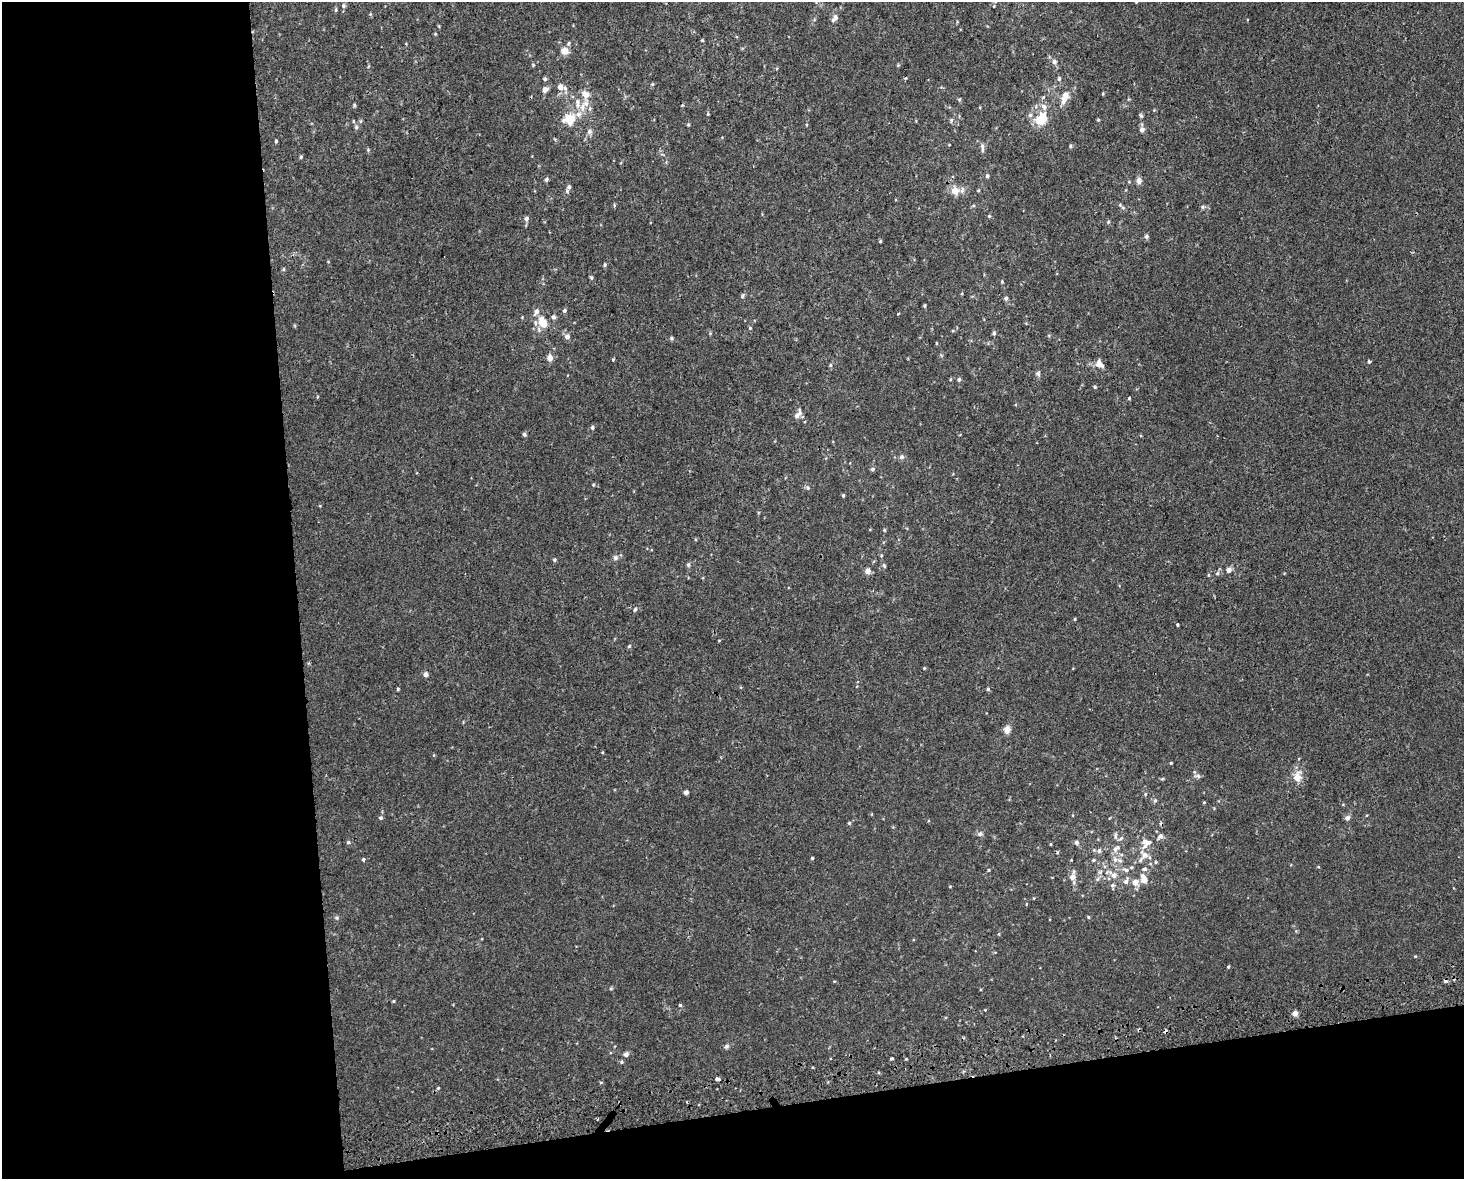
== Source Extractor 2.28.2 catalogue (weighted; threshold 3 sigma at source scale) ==
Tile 10 of 3 x 4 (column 1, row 4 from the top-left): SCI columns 22-1483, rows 42-1218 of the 4470 x 4790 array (HDU 1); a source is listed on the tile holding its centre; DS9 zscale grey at full resolution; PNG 1466 x 1181 px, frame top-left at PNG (2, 2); no overlay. Shown black and unused: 26% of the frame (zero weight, under 2 of 3 exposures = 2% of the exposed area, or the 3 px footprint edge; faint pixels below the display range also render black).
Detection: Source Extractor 2.28.2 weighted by HDU 2 'WHT'; one run over the whole footprint, this tile lists its part. Background 3.92e-04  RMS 0.0028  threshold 0.0127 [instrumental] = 3 sigma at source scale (4.5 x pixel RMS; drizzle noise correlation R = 1.50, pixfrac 1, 0.0396/0.0396 arcsec/px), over >= 5 px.
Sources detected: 179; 6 cosmic-ray / hot-pixel residue — not listed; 13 inside a brighter listed object's ellipse — not listed separately; the other 160 listed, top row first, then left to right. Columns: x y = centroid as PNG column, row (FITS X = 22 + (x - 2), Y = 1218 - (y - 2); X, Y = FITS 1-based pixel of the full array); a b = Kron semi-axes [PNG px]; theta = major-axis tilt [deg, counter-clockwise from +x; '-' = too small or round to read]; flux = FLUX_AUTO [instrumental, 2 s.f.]
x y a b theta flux
343 6 6 6 - 0.62
336 10 6 3 82 0.39
835 18 12 6 53 1.3
435 34 4 3 - 0.25
702 40 3 3 - 0.31
568 43 6 5 - 0.52
565 51 9 8 - 2.1
1054 62 7 6 - 0.83
533 65 5 4 - 0.27
898 65 4 4 - 0.3
545 79 5 4 - 0.55
1059 79 6 5 - 0.54
560 87 7 6 - 1.6
545 89 8 6 48 1.2
585 94 12 9 -56 2.4
1103 94 5 3 - 0.27
1043 97 5 4 - 0.36
959 100 5 4 - 0.39
1064 100 14 7 75 2
354 105 4 4 - 0.39
682 105 4 2 - 0.26
582 107 13 8 78 2.6
708 114 4 4 - 0.28
1030 115 6 6 - 0.65
1141 116 7 4 -62 0.51
570 119 12 10 22 6.4
1043 119 14 8 -81 4.7
951 120 6 5 - 0.6
1098 120 4 4 - 0.28
353 121 5 3 - 0.3
360 121 6 4 88 0.38
688 125 5 4 - 0.31
356 127 6 5 - 0.57
1142 130 5 5 - 1.2
589 132 8 7 - 0.91
276 141 4 3 - 0.41
949 145 3 2 - 0.16
1070 146 5 4 - 0.36
982 147 12 4 -84 0.94
368 150 5 5 - 0.34
301 157 4 4 - 0.38
987 176 5 4 - 0.56
546 179 5 4 - 0.65
1139 181 6 5 - 1.6
1129 182 5 3 - 0.23
569 187 7 6 - 0.91
955 191 11 10 - 2.8
614 205 5 4 - 0.38
1120 205 6 5 - 0.55
1203 207 6 5 - 0.49
989 216 4 4 - 0.38
526 218 6 5 - 0.98
1108 222 5 5 - 0.39
1146 236 6 5 - 0.67
880 241 4 4 - 0.33
605 265 5 4 - 0.42
284 269 5 3 - 0.34
591 278 5 5 - 0.43
1002 282 5 3 - 0.32
742 296 6 5 - 0.52
1006 298 6 5 - 0.53
924 306 3 3 - 0.39
564 310 6 4 46 0.56
898 314 3 3 - 1.5
522 317 3 3 - 0.21
553 317 6 6 - 0.71
543 323 14 10 -54 4.1
750 328 5 4 - 0.35
994 333 5 4 - 0.63
567 337 6 5 - 1.4
671 338 5 5 - 0.52
936 343 5 3 - 0.19
550 358 8 6 88 1.7
613 359 4 3 - 0.29
1369 361 4 3 - 1.1
1099 364 10 7 -47 2.1
830 365 5 4 - 0.35
1038 373 5 4 - 1
959 379 5 4 - 0.51
1095 387 5 4 - 0.35
1129 398 4 4 - 0.33
800 413 11 6 89 1
592 427 5 4 - 0.71
524 434 5 4 - 0.65
901 457 6 6 - 0.74
872 469 5 5 - 0.53
593 485 4 4 - 0.34
808 488 7 5 -2 0.56
843 495 4 3 - 0.38
884 530 4 4 - 0.29
615 558 7 6 - 0.83
554 560 5 5 - 0.46
688 565 6 4 -89 0.52
884 565 7 4 -63 0.45
1229 570 6 6 - 1.3
868 571 5 5 - 2.1
1217 573 6 5 - 0.55
635 609 6 4 69 0.5
1075 619 4 3 - 0.28
1177 625 3 3 - 0.45
719 640 4 3 - 0.21
629 646 5 4 - 0.41
924 668 4 4 - 0.24
426 674 5 5 - 1.3
398 689 5 3 - 0.32
988 689 5 4 - 0.42
1007 729 9 7 85 1.8
1171 763 4 3 - 0.27
1197 776 9 6 -6 0.89
1297 777 14 9 77 3.3
1162 779 5 4 - 0.34
686 792 4 4 - 1.2
1145 794 5 4 - 0.37
1155 801 6 4 67 0.49
1204 802 4 3 - 0.26
381 818 5 5 - 0.5
1347 818 6 5 - 1.1
849 823 5 4 - 0.34
980 834 8 6 20 0.81
1115 836 11 5 88 0.83
348 842 6 5 - 0.53
1076 842 5 5 - 0.78
1146 843 16 11 40 3.2
1051 844 4 3 - 0.21
1116 848 13 7 41 1.7
1099 850 7 5 87 0.68
812 858 3 3 - 0.35
364 860 4 3 - 0.81
1071 860 3 3 - 0.19
1094 860 5 4 - 0.33
1115 860 9 7 -57 1.5
1140 860 11 4 60 0.75
1156 862 4 4 - 0.33
1318 867 4 3 - 0.24
1144 869 6 6 - 0.79
989 870 5 3 - 0.25
1126 870 10 6 -13 1.3
1114 875 14 7 -38 2.4
1072 877 7 7 - 1.9
1097 879 6 6 - 0.58
1144 879 10 7 -71 2.3
1126 881 9 6 67 1.2
1136 882 9 8 - 1.9
1113 886 8 5 -80 0.71
1088 917 4 3 - 0.3
337 918 6 6 - 0.54
999 934 5 3 - 0.27
1228 967 4 3 - 0.32
393 1001 4 4 - 0.27
680 1005 4 4 - 0.37
985 1010 3 3 - 0.18
1295 1013 4 4 - 2.1
726 1046 7 6 - 0.64
626 1054 5 5 - 1
892 1058 3 3 - 0.57
622 1062 5 4 - 0.41
717 1079 4 4 - 1.4
601 1082 5 3 - 0.28
438 1088 4 4 - 0.32
598 1119 4 2 - 0.27